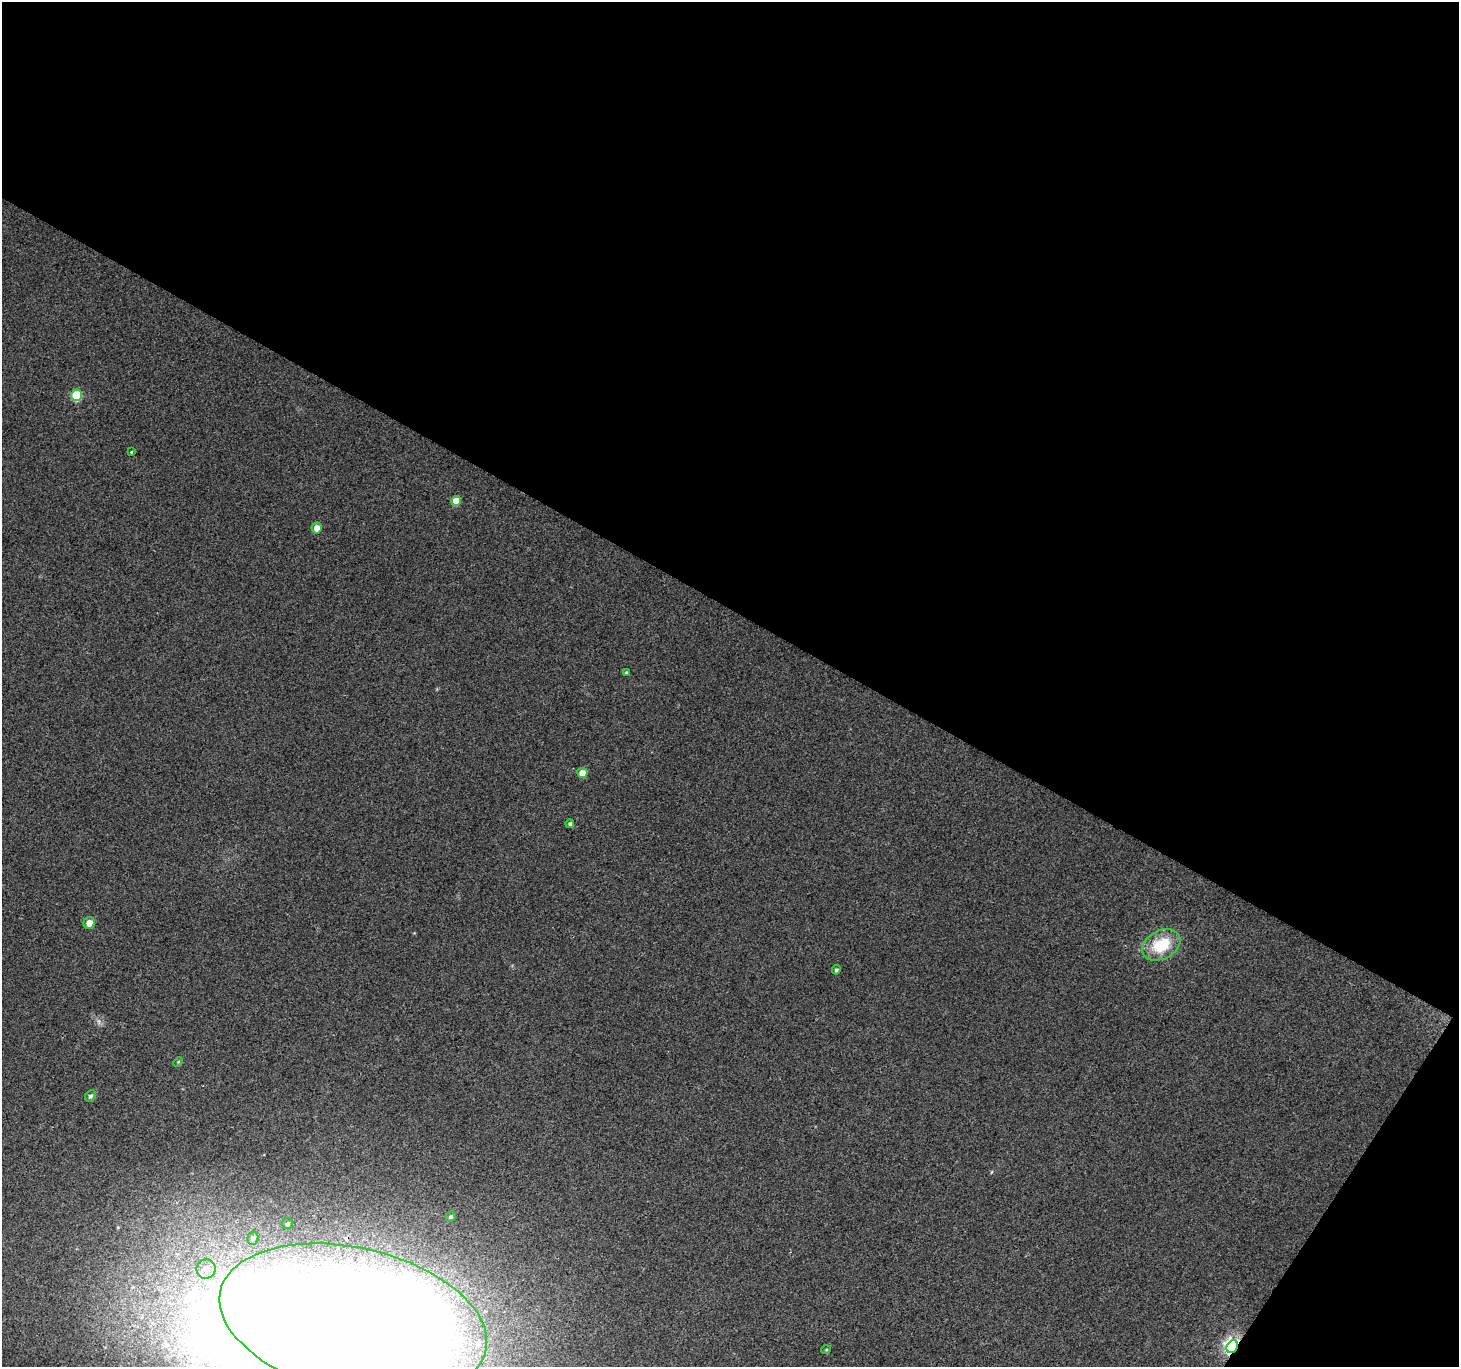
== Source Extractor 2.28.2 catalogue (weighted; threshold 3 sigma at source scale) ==
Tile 2 of 2 x 2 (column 2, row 1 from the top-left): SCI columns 1458-2914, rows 1486-2850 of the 2914 x 2950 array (HDU 1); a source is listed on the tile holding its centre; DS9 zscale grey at full resolution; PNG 1461 x 1369 px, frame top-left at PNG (2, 2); each listed source drawn as its Kron ellipse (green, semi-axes under 4 px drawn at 4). Shown black and unused: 47% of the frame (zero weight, under 2 of 3 exposures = <1% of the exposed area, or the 3 px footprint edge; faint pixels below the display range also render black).
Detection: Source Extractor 2.28.2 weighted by HDU 2 'WHT'; one run over the whole footprint, this tile lists its part. Background 0.0624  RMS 0.014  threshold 0.063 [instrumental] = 3 sigma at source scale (4.5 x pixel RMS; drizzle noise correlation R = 1.50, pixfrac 1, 0.0396/0.0396 arcsec/px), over >= 5 px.
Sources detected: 22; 2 inside a brighter object's white glare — neither listed nor drawn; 1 inside a brighter listed object's ellipse — not listed separately; the other 19 listed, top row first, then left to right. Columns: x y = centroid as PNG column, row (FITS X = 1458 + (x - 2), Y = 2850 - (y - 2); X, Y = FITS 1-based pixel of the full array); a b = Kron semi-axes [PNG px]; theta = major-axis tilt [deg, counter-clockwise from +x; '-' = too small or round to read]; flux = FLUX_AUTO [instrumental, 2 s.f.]
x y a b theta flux
76 395 6 5 - 69
131 452 3 3 - 3.6
456 501 5 5 - 22
317 528 5 5 - 13
626 672 4 3 - 1.5
582 773 5 5 - 19
570 824 4 4 - 3
89 923 6 5 - 13
1161 945 20 14 27 53
836 970 5 4 - 2.7
178 1062 5 4 - 1.4
90 1096 6 5 - 3.5
451 1217 5 5 - 2.9
287 1224 5 5 - 2.3
253 1238 7 5 73 2.9
206 1269 10 9 - 11
353 1321 136 73 -13 6800
1232 1347 7 5 57 510
826 1350 5 3 - 1.4
Overlapping masked pixels (flux is a lower limit): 1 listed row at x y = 1232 1347
Isophote crosses this tile's border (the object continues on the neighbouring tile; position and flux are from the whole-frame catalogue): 1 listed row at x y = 353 1321